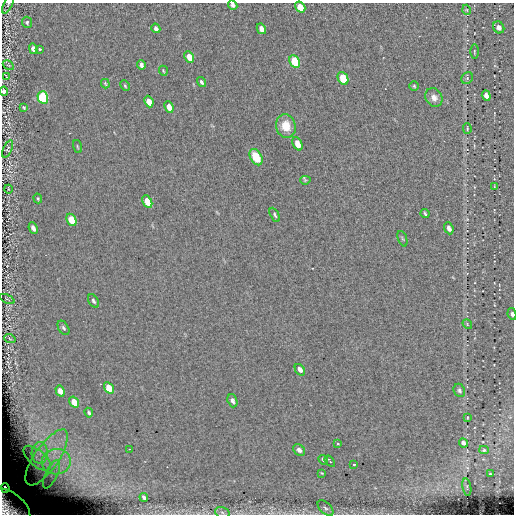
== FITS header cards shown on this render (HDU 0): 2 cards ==
NAXIS1  =                  512 / length of data axis 1
NAXIS2  =                  512 / length of data axis 2

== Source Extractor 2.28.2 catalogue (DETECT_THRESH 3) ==
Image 512 x 512 px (HDU 0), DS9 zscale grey, 1 PNG px = 1 image px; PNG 516 x 516 px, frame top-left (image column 1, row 512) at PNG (2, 3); each listed source drawn as its Kron ellipse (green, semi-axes under 4 px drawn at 4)
Background 0.0122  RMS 5.2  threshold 15.7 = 3 sigma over >= 5 px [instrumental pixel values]
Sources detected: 82; all 82 listed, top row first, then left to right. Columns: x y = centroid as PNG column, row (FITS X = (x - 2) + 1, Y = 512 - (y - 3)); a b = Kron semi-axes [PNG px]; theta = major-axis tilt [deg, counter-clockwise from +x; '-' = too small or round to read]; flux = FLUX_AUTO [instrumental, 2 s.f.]
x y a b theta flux
8 4 10 4 64 540
233 5 5 4 - 890
300 7 6 4 -56 5600
467 10 5 3 - 310
27 22 5 5 - 580
499 27 6 5 - 1800
156 28 5 3 - 1200
261 29 5 4 - 1900
33 49 5 4 - 1800
39 49 3 3 - 1700
474 51 7 3 -89 440
189 57 6 4 -64 4100
295 61 7 5 -62 12000
8 65 6 3 -33 510
141 65 5 3 - 1200
163 71 5 3 - 350
7 77 3 2 - 230
343 78 7 5 -63 9400
467 78 6 5 - 610
201 82 5 3 - 650
105 84 5 3 - 390
125 86 5 3 - 420
414 86 5 4 - 440
4 91 4 3 - 930
486 95 5 4 - 1600
43 97 6 5 - 32000
434 98 10 8 -59 2300
149 102 6 4 -66 4100
24 107 4 3 - 420
169 107 6 4 -67 3100
286 126 12 10 -75 5500
467 128 5 3 - 410
297 144 7 4 -66 3300
77 146 6 3 -71 330
8 149 9 4 66 550
256 157 9 5 -61 8500
305 180 5 4 - 340
494 186 3 2 - 200
8 189 4 3 - 280
38 198 5 3 - 420
147 202 7 4 -64 5800
425 214 5 3 - 490
275 215 7 4 -62 640
71 220 6 4 -64 9000
33 228 6 3 -66 1500
449 228 6 4 -68 1400
402 239 8 2 -69 390
7 299 8 2 -25 260
93 301 7 4 -58 750
512 314 6 4 -81 830
467 324 5 4 - 470
63 328 8 5 -58 710
10 339 6 3 -21 400
300 370 6 4 -54 1600
109 388 6 4 -57 7600
459 390 7 5 -64 800
60 391 6 4 -60 2900
232 401 7 4 -71 970
74 402 6 4 -56 6300
89 413 5 3 - 630
467 418 3 2 - 270
337 443 3 3 - 490
463 443 5 4 - 1300
129 449 2 2 - 230
299 450 6 5 - 1700
484 450 5 4 - 460
40 453 11 8 89 3200
47 457 33 12 55 10000
37 458 17 8 -40 3400
323 460 5 3 - 610
330 461 6 3 -53 1500
56 462 14 12 9 7200
354 464 3 3 - 780
322 473 4 3 - 300
51 474 15 6 64 2600
490 474 3 3 - 320
467 487 9 3 -80 450
5 488 4 4 - 1500
144 497 4 3 - 780
9 508 25 15 -37 16000
325 508 9 5 -45 890
222 512 7 5 -18 820
At the frame edge (FLAGS 8, measured only in part): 5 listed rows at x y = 8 4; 233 5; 4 91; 512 314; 9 508